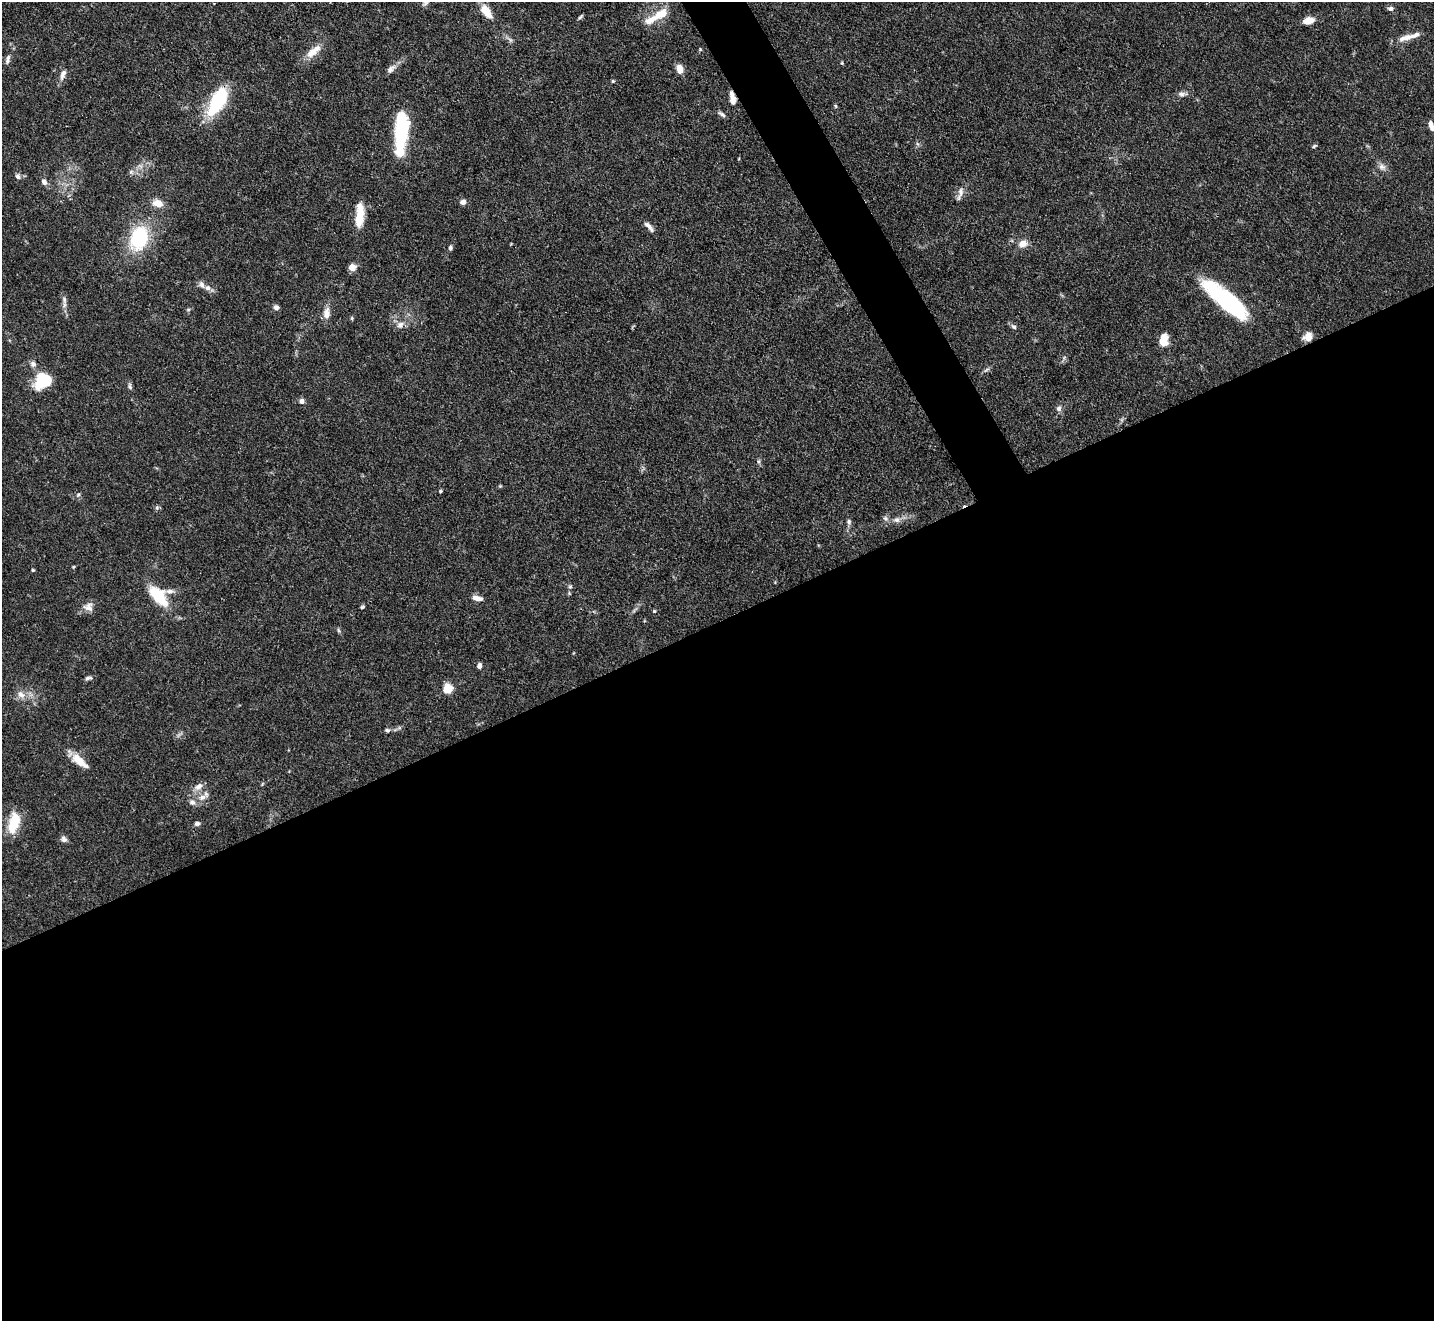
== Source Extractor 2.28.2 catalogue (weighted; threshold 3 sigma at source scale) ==
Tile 15 of 4 x 4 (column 3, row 4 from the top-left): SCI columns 2864-4295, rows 290-1608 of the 5728 x 5718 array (HDU 1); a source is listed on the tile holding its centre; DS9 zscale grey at full resolution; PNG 1436 x 1323 px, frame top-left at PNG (2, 2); no overlay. Shown black and unused: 55% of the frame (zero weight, under 3 of 4 exposures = <1% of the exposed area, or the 3 px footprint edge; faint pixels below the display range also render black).
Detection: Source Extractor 2.28.2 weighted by HDU 2 'WHT'; one run over the whole footprint, this tile lists its part. Background 0.068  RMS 0.0034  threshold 0.0155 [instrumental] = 3 sigma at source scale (4.5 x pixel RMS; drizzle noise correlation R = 1.50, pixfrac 1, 0.05/0.05 arcsec/px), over >= 5 px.
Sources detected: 85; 1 too faint to see at this stretch — not listed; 2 inside a brighter listed object's ellipse — not listed separately; the other 82 listed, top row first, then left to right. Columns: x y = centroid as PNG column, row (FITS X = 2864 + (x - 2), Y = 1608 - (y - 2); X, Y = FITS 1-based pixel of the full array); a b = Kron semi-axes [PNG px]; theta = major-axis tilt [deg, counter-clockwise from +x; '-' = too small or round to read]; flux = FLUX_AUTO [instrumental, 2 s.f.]
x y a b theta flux
425 3 11 5 37 0.94
1390 9 8 6 3 1
486 12 18 8 -54 5.4
657 16 37 10 30 7.5
580 17 8 3 46 0.57
1309 21 11 7 11 4.1
1408 37 30 6 17 3.9
700 49 5 4 - 0.39
313 51 23 9 39 5
8 59 13 6 76 1.3
842 63 5 3 - 0.36
391 69 15 7 46 1.8
680 69 9 6 -70 3.5
63 74 16 7 69 2
613 81 4 4 - 0.42
1182 94 13 6 2 1.5
732 98 15 6 -80 3.5
218 101 36 15 60 21
836 106 5 4 - 0.45
721 114 11 5 -33 0.94
1431 125 11 5 -77 1.7
401 131 36 10 85 37
1314 146 7 4 28 0.47
1382 167 11 8 -49 1.8
131 172 6 6 - 0.85
18 176 8 6 -59 1.1
44 182 9 7 -57 1.4
960 193 23 6 72 2.1
463 202 7 7 - 1.3
158 203 10 7 -18 4.6
359 215 27 9 86 8
649 227 15 5 -47 1.8
139 238 24 17 72 25
1023 244 11 8 27 2.9
450 248 6 4 87 0.71
352 267 7 6 - 2.9
201 285 11 7 -50 1.5
1225 299 57 16 -40 39
64 300 12 6 -81 1.4
276 307 6 6 - 1.2
188 310 6 4 1 0.47
326 313 14 8 83 3
352 318 5 4 - 0.42
400 325 11 9 28 2.1
1014 327 8 6 -37 0.91
1308 337 10 9 - 3.6
1164 340 14 9 87 4.7
33 364 9 8 - 1.4
986 370 10 4 30 0.8
43 380 14 13 - 21
130 386 10 6 -78 0.89
302 401 7 6 - 1.2
1059 408 9 7 79 1.2
758 461 7 5 -73 0.65
500 486 5 4 - 0.36
440 491 4 4 - 0.46
78 495 6 5 - 0.64
157 508 6 5 - 0.68
885 518 8 7 - 1.1
897 520 11 7 5 1.9
849 522 8 6 -84 0.9
73 567 4 4 - 0.34
33 570 4 4 - 0.44
570 586 7 5 68 0.67
159 596 22 15 -41 16
477 598 13 6 -15 2.4
88 607 14 12 -9 2.6
362 607 5 4 - 0.51
654 611 4 4 - 0.39
338 630 8 3 -71 0.53
479 666 6 5 - 1.4
88 678 9 5 14 0.93
448 689 5 5 - 21
21 695 13 9 -39 2.7
387 730 6 5 - 0.73
79 761 24 9 -40 5.5
262 784 6 3 71 0.37
198 786 14 8 33 2.4
202 797 13 8 18 2.5
14 823 24 11 76 11
197 823 7 6 - 0.94
64 839 8 7 - 1.2
Overlapping masked pixels (flux is a lower limit): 2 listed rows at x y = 732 98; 1308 337
Isophote crosses this tile's border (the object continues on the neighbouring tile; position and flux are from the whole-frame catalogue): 1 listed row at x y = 425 3